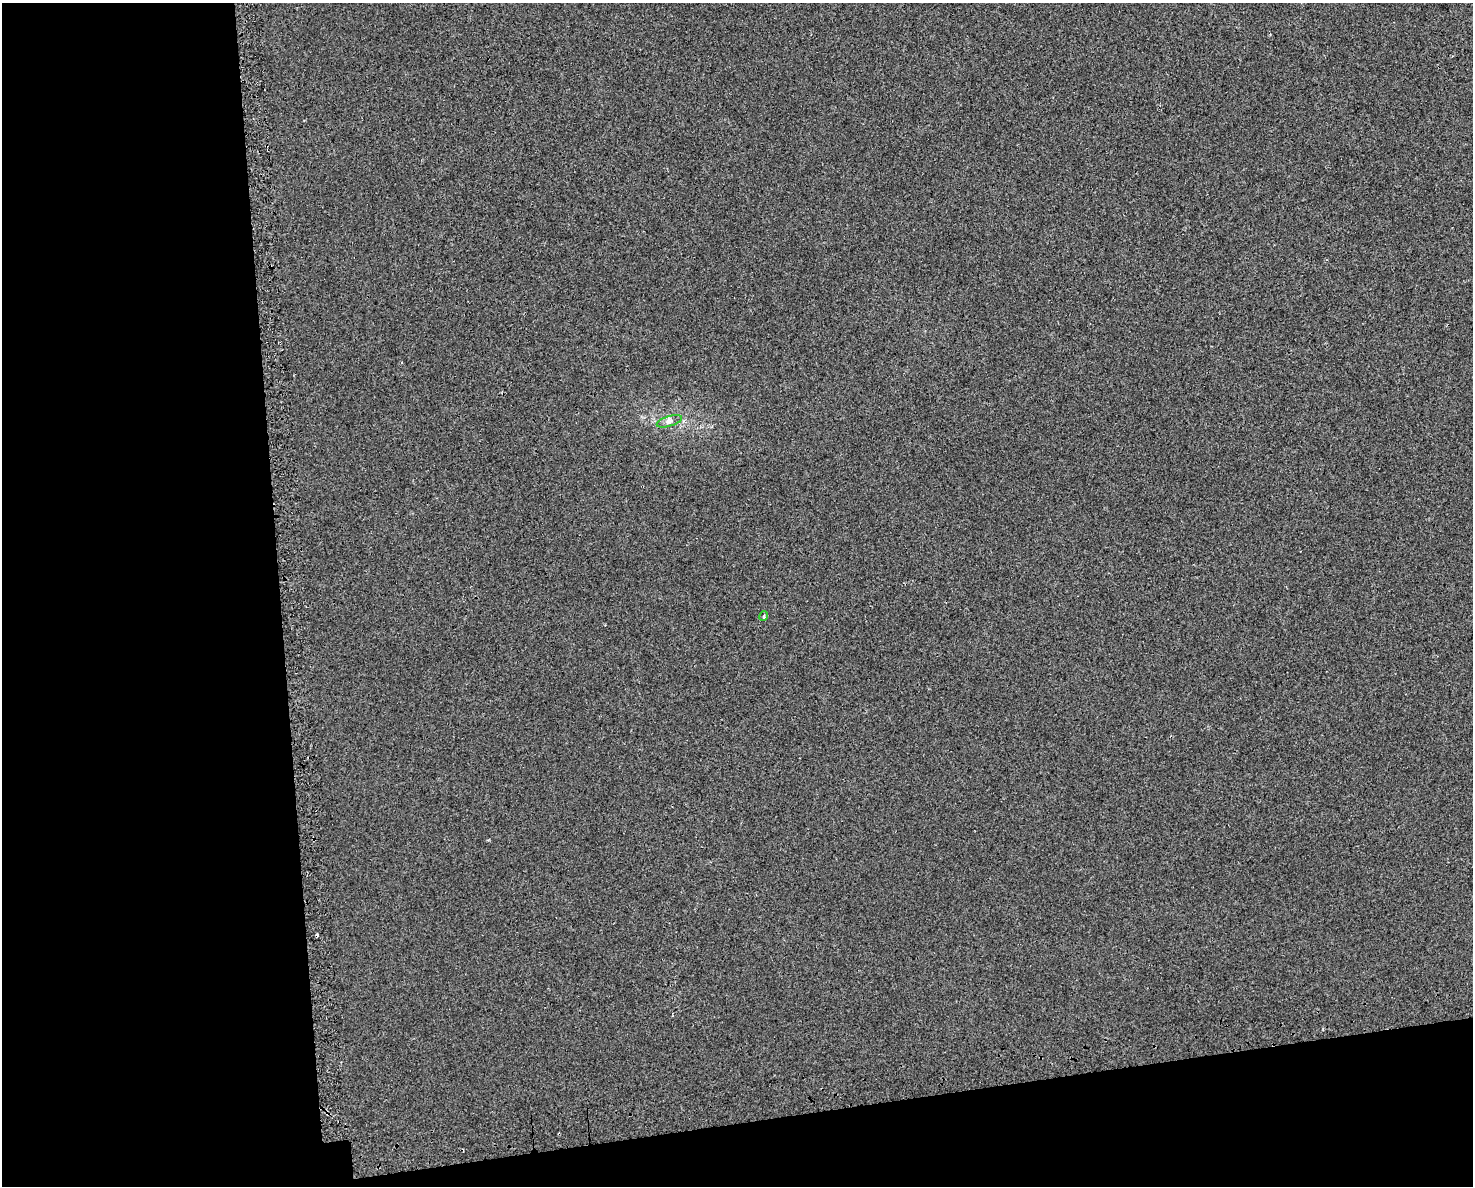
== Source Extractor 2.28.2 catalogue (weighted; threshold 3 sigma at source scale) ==
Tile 10 of 3 x 4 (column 1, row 4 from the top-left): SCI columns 94-1564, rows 39-1222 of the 4556 x 4811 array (HDU 1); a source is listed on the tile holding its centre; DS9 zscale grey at full resolution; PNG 1475 x 1188 px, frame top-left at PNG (2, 3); each listed source drawn as its Kron ellipse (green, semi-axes under 4 px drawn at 4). Shown black and unused: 25% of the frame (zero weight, under 2 of 3 exposures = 3% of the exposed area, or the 3 px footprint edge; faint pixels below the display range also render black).
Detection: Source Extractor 2.28.2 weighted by HDU 2 'WHT'; one run over the whole footprint, this tile lists its part. Background 0.00878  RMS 0.0068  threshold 0.0306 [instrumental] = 3 sigma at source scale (4.5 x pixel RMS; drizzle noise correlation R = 1.50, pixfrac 1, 0.0396/0.0396 arcsec/px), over >= 5 px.
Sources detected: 3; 1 cosmic-ray / hot-pixel residue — neither listed nor drawn; the other 2 listed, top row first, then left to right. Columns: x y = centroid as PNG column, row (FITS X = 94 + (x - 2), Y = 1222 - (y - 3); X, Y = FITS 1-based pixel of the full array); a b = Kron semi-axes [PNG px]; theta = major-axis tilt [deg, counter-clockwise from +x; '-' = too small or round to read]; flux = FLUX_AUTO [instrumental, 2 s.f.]
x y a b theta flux
669 421 13 5 16 2.8
764 616 5 3 - 0.78